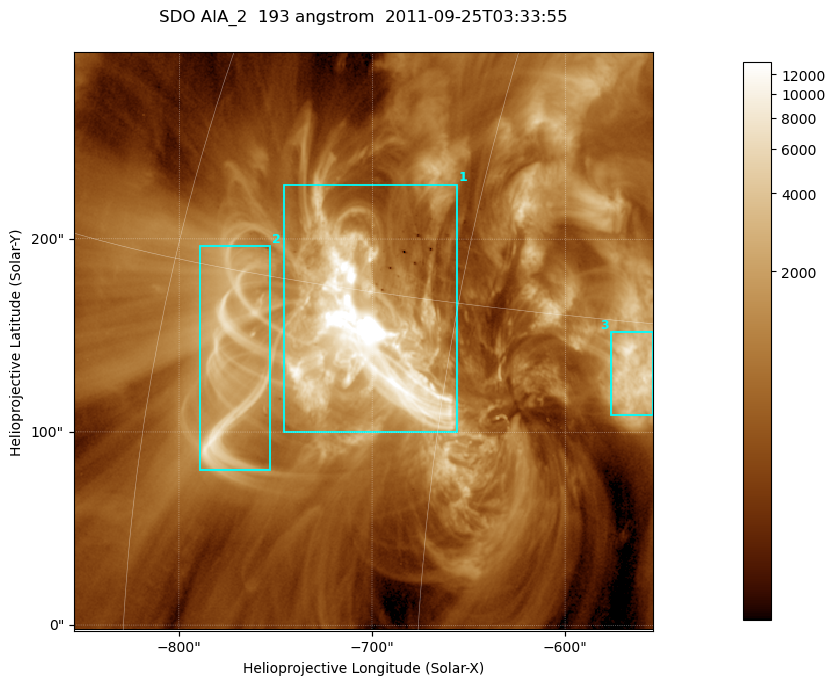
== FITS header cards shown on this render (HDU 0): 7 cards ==
TELESCOP= 'SDO     '           /
INSTRUME= 'AIA_2   '           /
WAVELNTH=                  193 /
WAVEUNIT= 'angstrom'           /
DATE-OBS= '2011-09-25T03:33:55.84' /
CTYPE1  = 'HPLN-TAN'           /
CTYPE2  = 'HPLT-TAN'           /

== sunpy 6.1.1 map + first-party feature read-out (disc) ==
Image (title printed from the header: SDO AIA_2  193 angstrom  2011-09-25T03:33:55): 499 x 499 px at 0.601 arcsec/px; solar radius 957 arcsec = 1592 px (partial field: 3.1% of the solar disc is inside the frame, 100% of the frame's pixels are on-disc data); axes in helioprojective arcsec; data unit not stated in the header (colour bar unlabelled)
Orientation: roll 0.0578 deg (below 1 deg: not rotated)
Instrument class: DISC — disc imager (sunpy class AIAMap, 193 A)
Bright regions (active regions / flare kernels): reference = the on-disc median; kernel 5 px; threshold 5 sigma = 2221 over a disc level ~663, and >= 1.15x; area >= 249 px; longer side >= 6 px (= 3.6 arcsec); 3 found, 3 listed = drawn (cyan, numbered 1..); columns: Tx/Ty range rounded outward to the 2 arcsec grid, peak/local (2 s.f.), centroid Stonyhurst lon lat
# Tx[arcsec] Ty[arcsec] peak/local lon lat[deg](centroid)
1 -746..-656 100..228 108 -49 +13
2 -790..-752 80..196 10 -56 +12
3 -578..-554 108..152 12 -37 +13